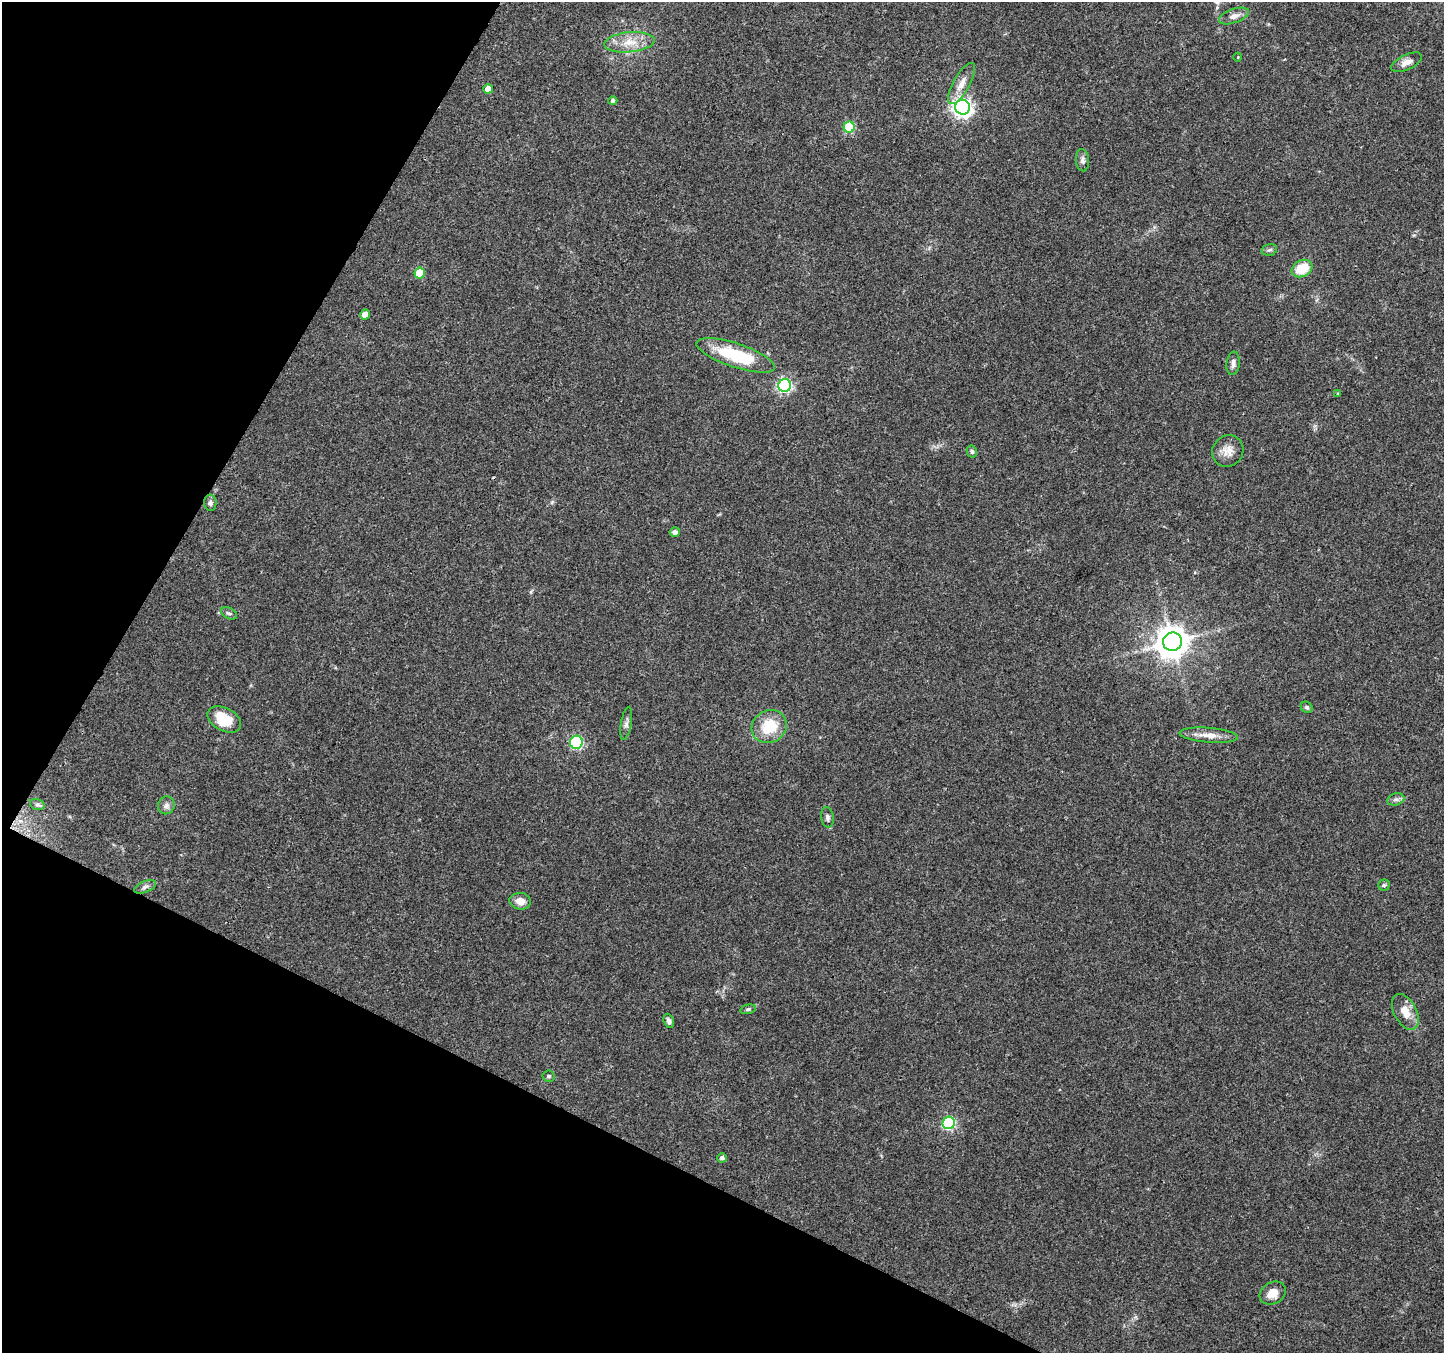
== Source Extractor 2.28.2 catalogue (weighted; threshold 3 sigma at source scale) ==
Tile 9 of 4 x 4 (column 1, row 3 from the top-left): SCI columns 1-1442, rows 1551-2901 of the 5776 x 5870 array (HDU 1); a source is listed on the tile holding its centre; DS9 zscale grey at full resolution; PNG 1446 x 1355 px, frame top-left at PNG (2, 2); each listed source drawn as its Kron ellipse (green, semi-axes under 4 px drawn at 4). Shown black and unused: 25% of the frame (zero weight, under 3 of 4 exposures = <1% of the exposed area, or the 3 px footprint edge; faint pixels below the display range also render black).
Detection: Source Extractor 2.28.2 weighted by HDU 2 'WHT'; one run over the whole footprint, this tile lists its part. Background 0.0518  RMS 0.0036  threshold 0.0162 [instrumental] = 3 sigma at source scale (4.5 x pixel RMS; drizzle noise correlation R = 1.50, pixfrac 1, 0.0396/0.0396 arcsec/px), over >= 5 px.
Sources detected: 45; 1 cosmic-ray / hot-pixel residue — neither listed nor drawn; the other 44 listed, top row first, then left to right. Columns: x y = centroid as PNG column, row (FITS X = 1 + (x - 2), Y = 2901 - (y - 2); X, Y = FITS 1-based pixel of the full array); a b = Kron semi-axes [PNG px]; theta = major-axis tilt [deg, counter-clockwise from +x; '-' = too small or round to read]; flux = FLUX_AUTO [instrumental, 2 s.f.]
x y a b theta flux
1234 16 16 7 19 2.3
629 42 25 10 5 6.4
1238 57 4 3 - 0.24
1407 62 17 7 25 2.5
962 84 23 8 61 3.9
488 89 5 4 - 3.2
613 101 4 4 - 1.1
963 107 7 7 - 180
849 127 5 5 - 20
1082 160 11 6 -85 1.4
1269 250 8 5 15 0.82
1302 269 11 8 29 9.5
420 273 5 5 - 12
365 315 5 5 - 4.1
736 355 41 12 -18 22
1233 363 12 6 84 1.7
785 385 6 6 - 67
1338 394 3 3 - 0.36
972 451 6 5 - 0.81
1228 451 16 15 - 3.9
210 503 8 6 -87 1.1
675 532 5 5 - 1.6
229 613 8 5 -27 0.8
1173 642 9 9 - 660
1307 707 6 5 - 0.77
224 719 18 11 -28 11
626 723 17 5 80 1.4
769 727 18 16 31 11
1209 735 29 7 -5 4.2
576 742 6 6 - 46
1396 799 9 6 17 1.1
37 804 7 5 -17 0.7
166 805 9 8 - 1.5
827 817 10 6 -81 1.2
1384 885 5 5 - 0.56
145 887 11 5 22 1.2
520 901 11 8 -6 3.3
748 1009 8 4 14 0.66
1405 1012 19 11 -62 5.3
669 1021 7 5 -72 1.1
548 1076 6 5 - 0.71
949 1123 6 6 - 46
722 1158 4 4 - 1
1273 1293 14 10 29 4.4